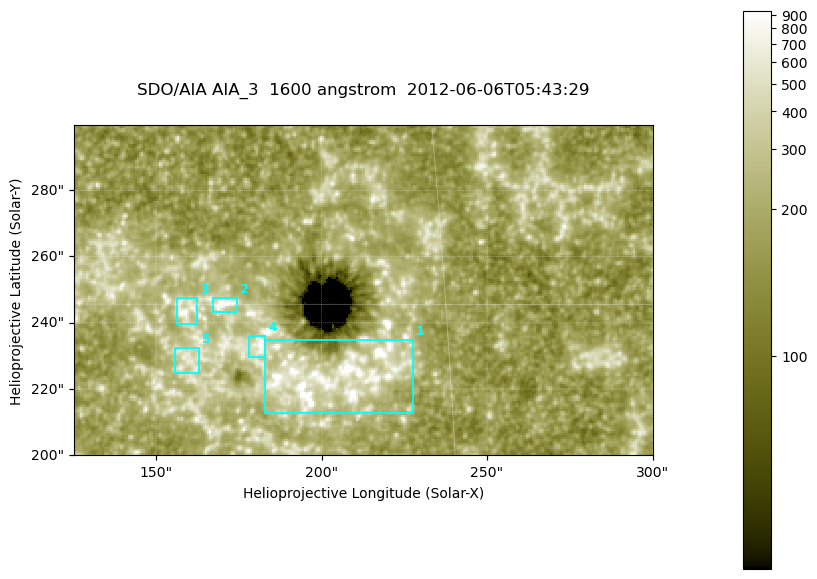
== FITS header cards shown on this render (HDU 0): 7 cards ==
TELESCOP= 'SDO/AIA '
INSTRUME= 'AIA_3   '
WAVELNTH=                 1600
WAVEUNIT= 'angstrom'
DATE-OBS= '2012-06-06T05:43:29.12'
CTYPE1  = 'HPLN-TAN'
CTYPE2  = 'HPLT-TAN'

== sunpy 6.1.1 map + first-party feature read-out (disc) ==
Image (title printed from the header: SDO/AIA AIA_3  1600 angstrom  2012-06-06T05:43:29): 287 x 164 px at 0.609 arcsec/px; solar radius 946 arcsec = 1552 px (partial field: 0.6% of the solar disc is inside the frame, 100% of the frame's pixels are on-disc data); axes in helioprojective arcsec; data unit not stated in the header (colour bar unlabelled)
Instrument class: DISC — disc imager (sunpy class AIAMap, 1600 A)
Bright regions (active regions / flare kernels): reference = the on-disc median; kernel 3 px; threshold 5 sigma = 316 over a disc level ~178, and >= 1.15x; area >= 47 px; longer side >= 3 px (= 1.8 arcsec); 5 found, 5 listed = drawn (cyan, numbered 1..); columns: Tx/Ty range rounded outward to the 2 arcsec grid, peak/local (2 s.f.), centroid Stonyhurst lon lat
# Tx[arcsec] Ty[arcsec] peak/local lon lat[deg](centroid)
1 182..228 212..236 13 +13 +14
2 166..176 242..248 6.7 +11 +15
3 156..162 238..248 5.3 +10 +15
4 178..184 230..236 6.3 +11 +14
5 154..164 224..232 3.5 +10 +14